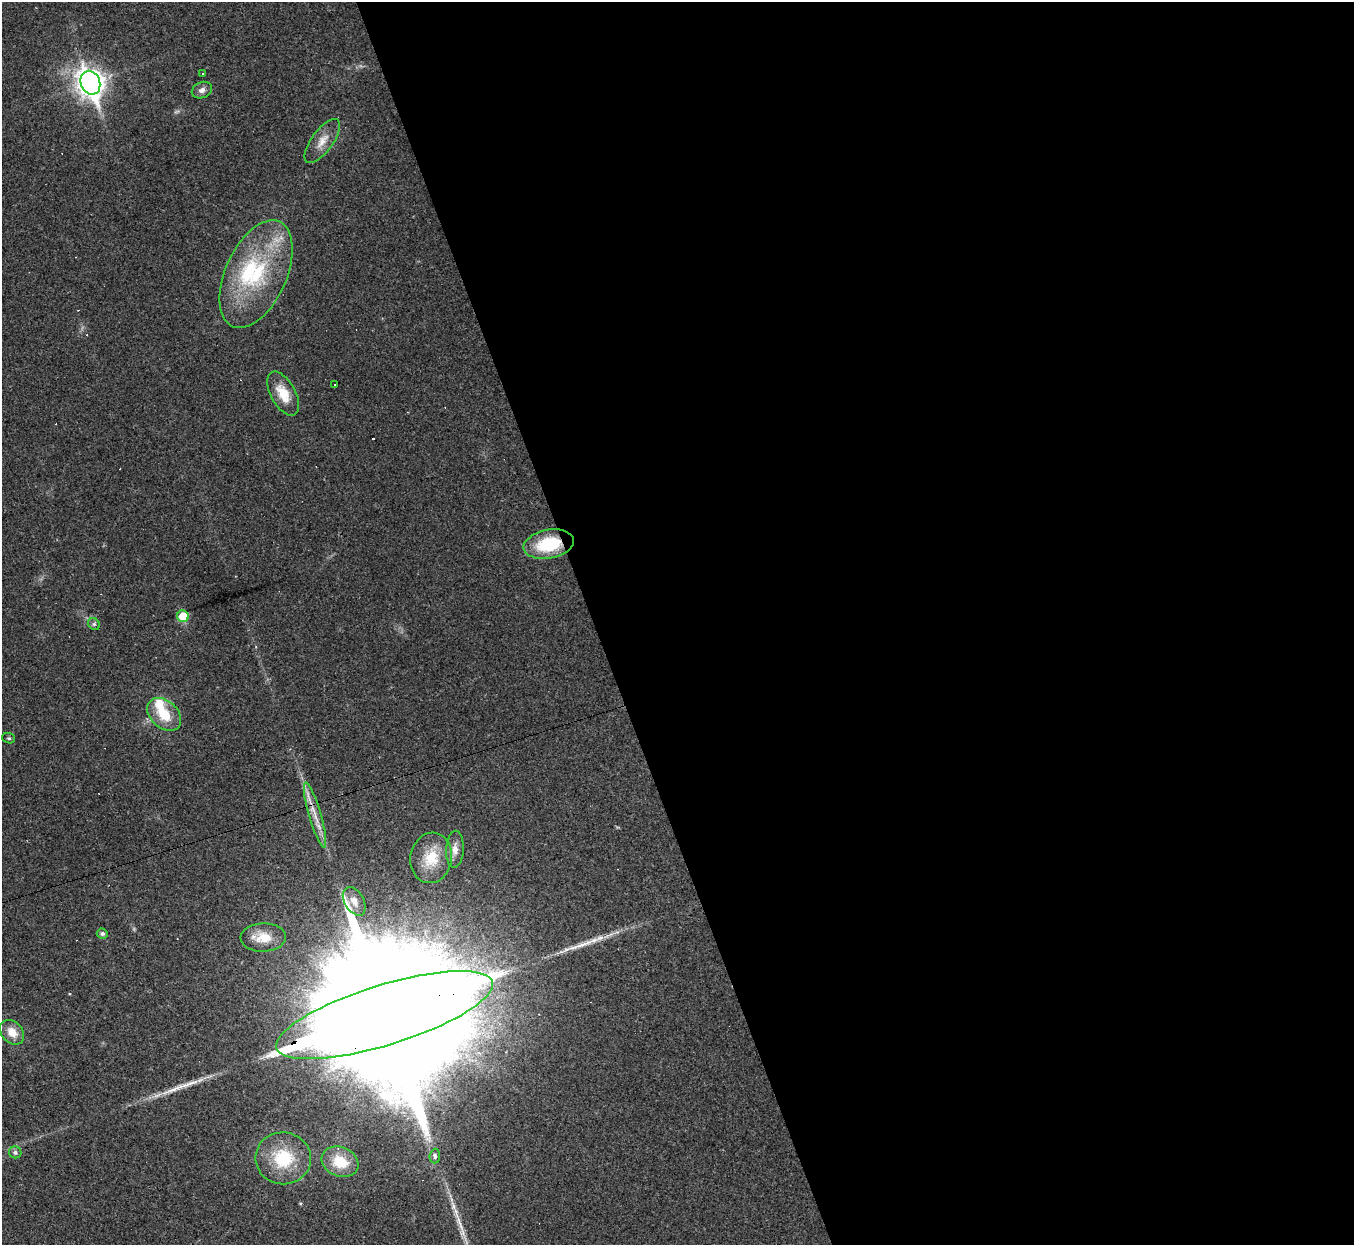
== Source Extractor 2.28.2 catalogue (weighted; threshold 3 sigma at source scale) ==
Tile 8 of 4 x 4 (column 4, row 2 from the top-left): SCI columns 4056-5407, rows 2759-4001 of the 5407 x 5390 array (HDU 1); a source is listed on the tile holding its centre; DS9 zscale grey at full resolution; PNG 1356 x 1247 px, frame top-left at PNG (2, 2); each listed source drawn as its Kron ellipse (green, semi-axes under 4 px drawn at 4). Shown black and unused: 56% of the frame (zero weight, under 2 of 3 exposures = <1% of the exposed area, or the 3 px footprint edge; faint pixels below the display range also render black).
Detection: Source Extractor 2.28.2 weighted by HDU 2 'WHT'; one run over the whole footprint, this tile lists its part. Background 0.0571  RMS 0.0059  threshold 0.0264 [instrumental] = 3 sigma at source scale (4.5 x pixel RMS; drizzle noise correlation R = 1.50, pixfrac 1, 0.05/0.05 arcsec/px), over >= 5 px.
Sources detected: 36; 1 too faint to see at this stretch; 7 cosmic-ray / hot-pixel residue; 2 long thin detections or spike segments (spike, bleed or trail) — neither listed nor drawn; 2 inside a brighter listed object's ellipse — not listed separately; the other 24 listed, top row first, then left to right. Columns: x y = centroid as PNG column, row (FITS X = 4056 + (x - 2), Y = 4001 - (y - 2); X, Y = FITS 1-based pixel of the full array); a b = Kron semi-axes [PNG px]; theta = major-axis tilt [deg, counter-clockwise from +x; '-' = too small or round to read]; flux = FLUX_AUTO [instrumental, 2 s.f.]
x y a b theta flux
202 73 3 3 - 0.5
90 83 12 9 -69 640
202 90 10 8 23 3
322 141 26 10 54 8.2
256 274 58 30 66 64
335 385 2 2 - 0.4
283 394 24 12 -61 13
549 544 25 14 11 32
183 616 6 5 - 17
94 624 6 5 - 1.2
164 714 19 13 -43 17
9 738 6 5 - 0.91
315 815 34 6 -74 8.8
455 849 18 9 87 5
431 858 25 21 79 17
354 901 15 9 -59 5.7
102 934 5 5 - 1.7
263 938 22 14 2 11
384 1015 113 30 17 75000
12 1032 14 10 -47 8.3
15 1152 6 6 - 1.6
435 1156 7 5 85 2.9
283 1158 28 26 -6 31
340 1162 19 14 -22 17
Overlapping masked pixels (flux is a lower limit): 3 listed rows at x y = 549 544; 315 815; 384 1015